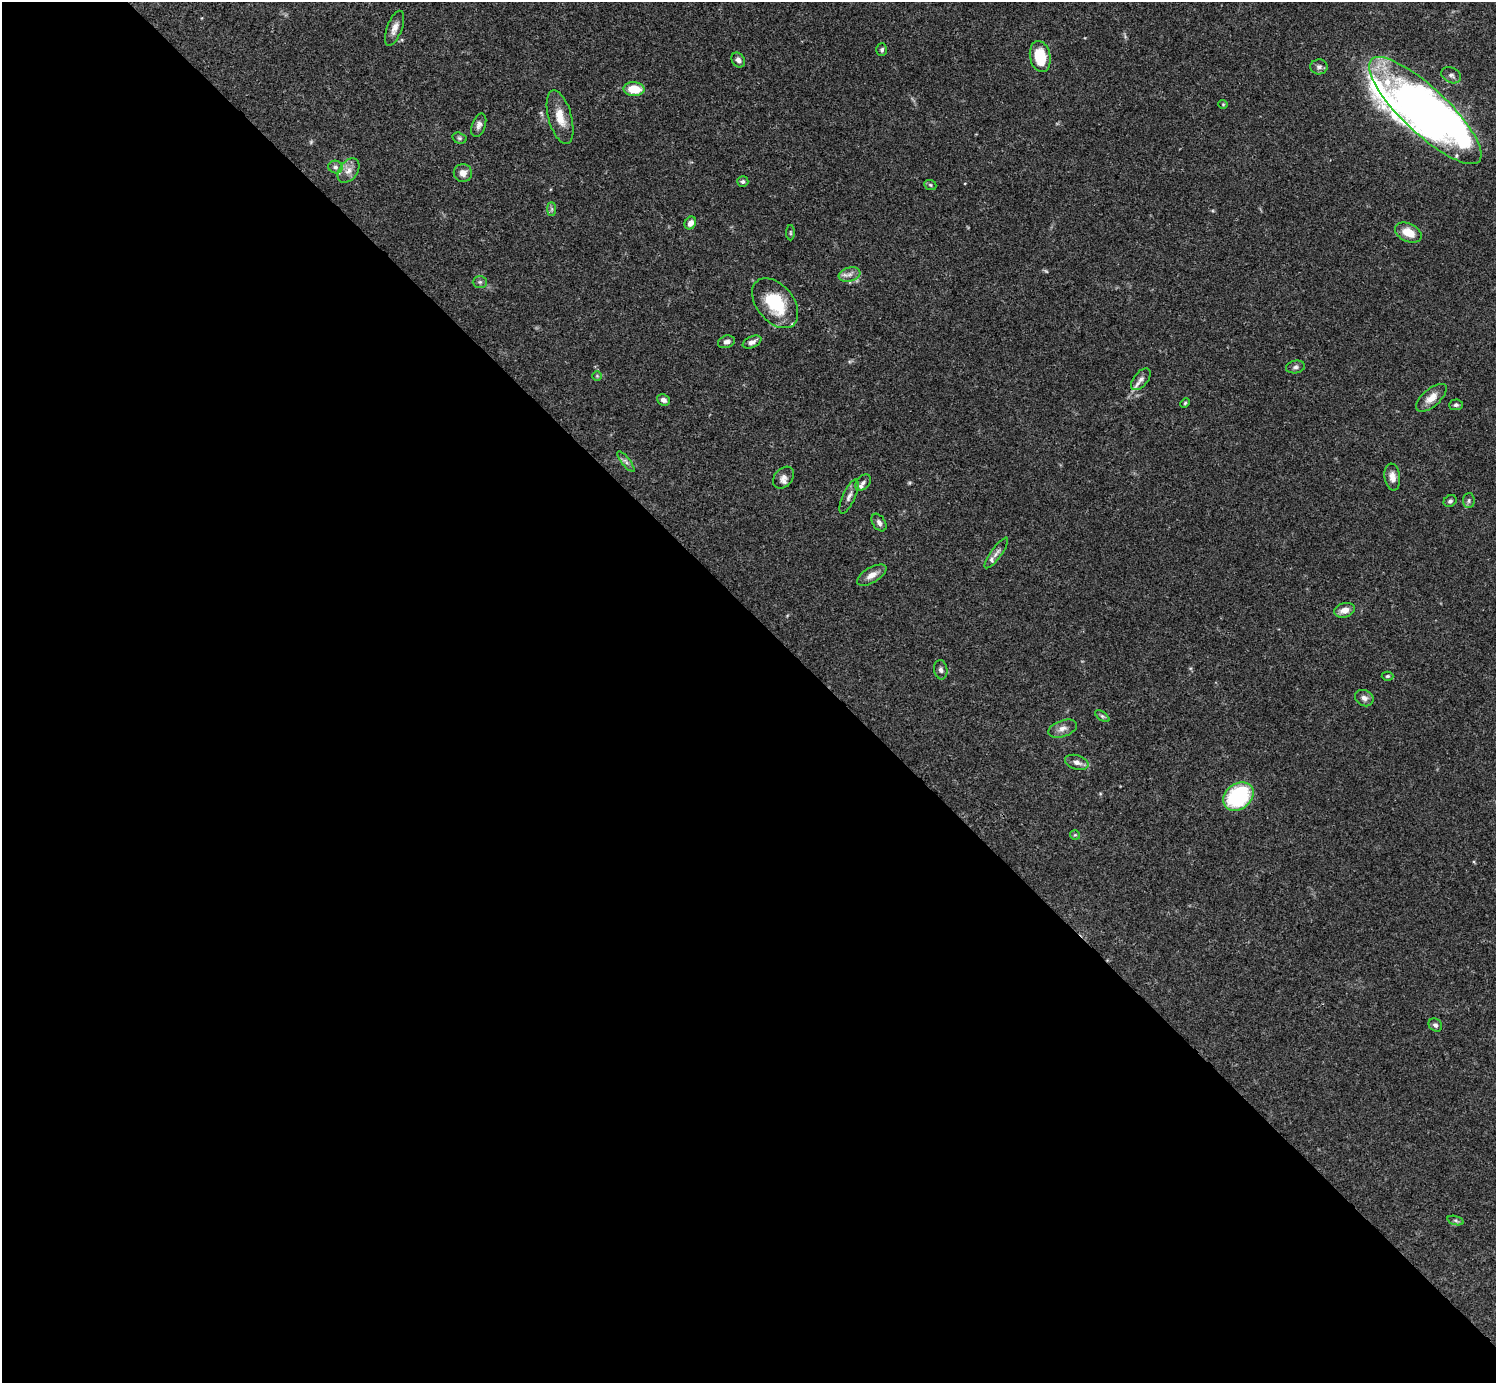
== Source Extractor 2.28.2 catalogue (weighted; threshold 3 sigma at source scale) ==
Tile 9 of 4 x 4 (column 1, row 3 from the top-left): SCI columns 1-1494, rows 1539-2919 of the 5982 x 5981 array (HDU 1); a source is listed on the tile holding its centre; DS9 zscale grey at full resolution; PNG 1498 x 1385 px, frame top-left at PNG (2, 2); each listed source drawn as its Kron ellipse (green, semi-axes under 4 px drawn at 4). Shown black and unused: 55% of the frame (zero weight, under 3 of 4 exposures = <1% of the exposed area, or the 3 px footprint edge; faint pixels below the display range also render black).
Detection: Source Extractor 2.28.2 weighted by HDU 2 'WHT'; one run over the whole footprint, this tile lists its part. Background 0.0692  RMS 0.0032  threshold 0.0144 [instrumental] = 3 sigma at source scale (4.5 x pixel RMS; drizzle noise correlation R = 1.50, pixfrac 1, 0.05/0.05 arcsec/px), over >= 5 px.
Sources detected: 67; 3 too faint to see at this stretch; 4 inside a brighter object's white glare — neither listed nor drawn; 6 inside a brighter listed object's ellipse — not listed separately; the other 54 listed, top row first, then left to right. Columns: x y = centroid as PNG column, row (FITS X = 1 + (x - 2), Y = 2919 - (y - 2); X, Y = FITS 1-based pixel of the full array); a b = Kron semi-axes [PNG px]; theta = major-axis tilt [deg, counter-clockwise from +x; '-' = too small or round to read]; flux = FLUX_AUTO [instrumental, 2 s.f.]
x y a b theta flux
395 28 18 7 69 2.3
882 50 6 5 - 0.74
1040 56 16 10 -79 10
738 60 8 6 -56 1.4
1319 67 8 7 - 1.1
1451 75 10 7 -26 1.1
634 89 10 7 -4 7.4
1223 104 4 4 - 0.3
1425 111 74 22 -43 86
560 117 27 11 -75 5.6
479 125 12 6 71 1.3
459 138 7 5 -16 0.61
335 167 7 6 - 0.99
348 171 14 9 53 2.4
463 173 9 9 - 2.4
743 181 5 5 - 0.67
930 185 6 5 - 0.5
552 209 7 4 90 0.67
690 223 7 5 55 2.1
1408 232 14 9 -25 5.2
790 233 7 3 -90 0.38
849 274 11 7 17 1.8
480 282 7 6 - 0.74
775 303 28 18 -51 15
726 342 8 6 17 1.4
752 342 10 5 24 1.4
1295 367 9 6 10 0.98
597 376 5 5 - 0.4
1141 379 13 7 51 1.7
1431 398 19 8 41 3.4
663 400 7 5 -23 1.3
1185 403 5 4 - 0.41
1456 405 7 5 5 0.69
626 462 12 4 -51 1.1
1392 477 13 8 -83 2.3
783 478 12 9 48 1.7
863 483 9 6 48 1.1
849 496 18 6 66 1.8
1469 500 8 5 88 0.75
1450 501 7 5 35 0.72
879 523 10 6 -57 1.1
996 553 18 5 54 1.5
872 575 16 7 30 2.4
1344 610 10 7 15 2.6
941 670 9 6 -81 1.1
1387 676 6 4 1 0.48
1364 698 9 7 -29 1.6
1102 716 8 4 -35 0.62
1063 729 15 8 19 2
1077 762 12 7 -18 1.7
1238 797 16 12 37 29
1075 835 5 5 - 0.45
1435 1025 7 6 - 0.99
1456 1220 8 3 -19 0.54